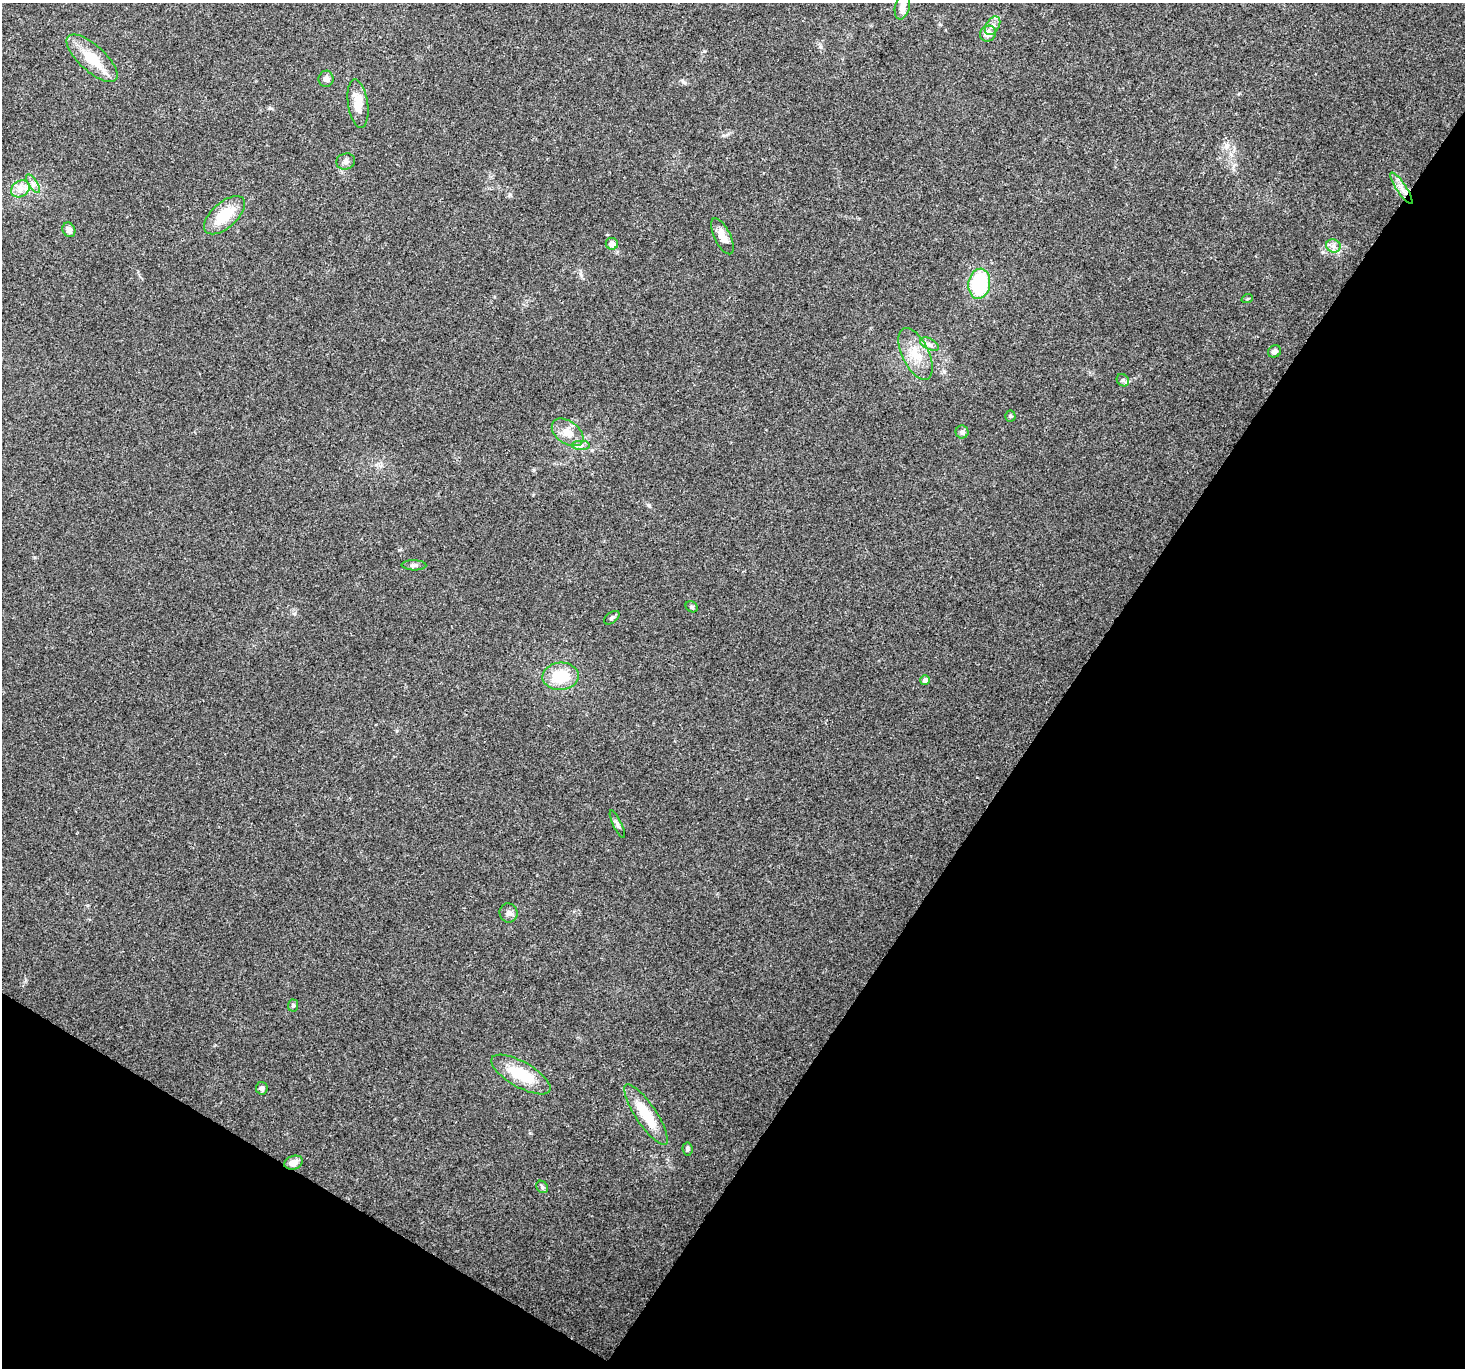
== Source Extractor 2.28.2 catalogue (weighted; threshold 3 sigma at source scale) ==
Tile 15 of 4 x 4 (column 3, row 4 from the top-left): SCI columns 2959-4421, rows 238-1603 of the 5924 x 6005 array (HDU 1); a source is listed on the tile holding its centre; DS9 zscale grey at full resolution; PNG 1467 x 1370 px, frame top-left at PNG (2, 3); each listed source drawn as its Kron ellipse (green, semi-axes under 4 px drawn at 4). Shown black and unused: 33% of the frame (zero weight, under 3 of 4 exposures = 5% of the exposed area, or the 3 px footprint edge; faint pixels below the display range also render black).
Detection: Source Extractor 2.28.2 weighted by HDU 2 'WHT'; one run over the whole footprint, this tile lists its part. Background 0.0555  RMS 0.0041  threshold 0.0184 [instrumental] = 3 sigma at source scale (4.5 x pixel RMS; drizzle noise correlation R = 1.50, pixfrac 1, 0.0396/0.0396 arcsec/px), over >= 5 px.
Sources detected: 39; all 39 listed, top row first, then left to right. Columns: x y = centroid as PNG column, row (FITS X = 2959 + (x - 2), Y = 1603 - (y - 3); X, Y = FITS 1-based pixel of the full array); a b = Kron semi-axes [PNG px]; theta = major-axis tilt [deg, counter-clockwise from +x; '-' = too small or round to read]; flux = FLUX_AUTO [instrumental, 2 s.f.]
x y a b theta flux
902 7 13 7 75 3.4
993 26 10 6 59 2
988 34 8 7 - 3.7
92 58 32 13 -42 12
326 79 8 7 - 1.8
358 104 24 10 -82 7.4
346 161 9 8 - 1.6
33 184 11 4 -57 1.5
1401 188 18 5 -57 3.1
20 189 10 8 33 2.9
224 215 25 12 42 13
69 230 7 6 - 2.1
722 236 19 8 -64 4.5
612 244 6 6 - 3.1
1333 246 7 6 - 1.6
979 284 15 10 80 31
1247 299 6 3 18 0.46
929 344 10 5 -26 1.5
1274 351 7 5 30 1.6
916 354 28 13 -64 8.9
1123 380 7 5 -44 1.1
1010 416 5 5 - 0.62
568 432 18 11 -36 5.5
962 432 6 6 - 1
581 445 9 4 -1 1.2
414 565 12 5 -2 1.1
692 607 6 5 - 0.84
612 618 9 5 37 0.85
561 676 18 13 3 14
925 680 5 5 - 1.5
617 824 15 4 -64 1.2
508 913 9 9 - 1.8
293 1005 6 5 - 0.68
521 1074 33 12 -30 15
262 1088 6 6 - 1.3
646 1114 36 10 -56 14
687 1149 7 5 -82 0.77
294 1163 9 6 21 3.6
542 1187 7 5 -48 0.82
Overlapping masked pixels (flux is a lower limit): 1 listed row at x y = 294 1163
Isophote crosses this tile's border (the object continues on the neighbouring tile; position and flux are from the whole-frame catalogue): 1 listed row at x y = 902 7
Unlisted compact peaks at least as high as the median listed source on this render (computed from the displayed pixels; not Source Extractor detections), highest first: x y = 649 505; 704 51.